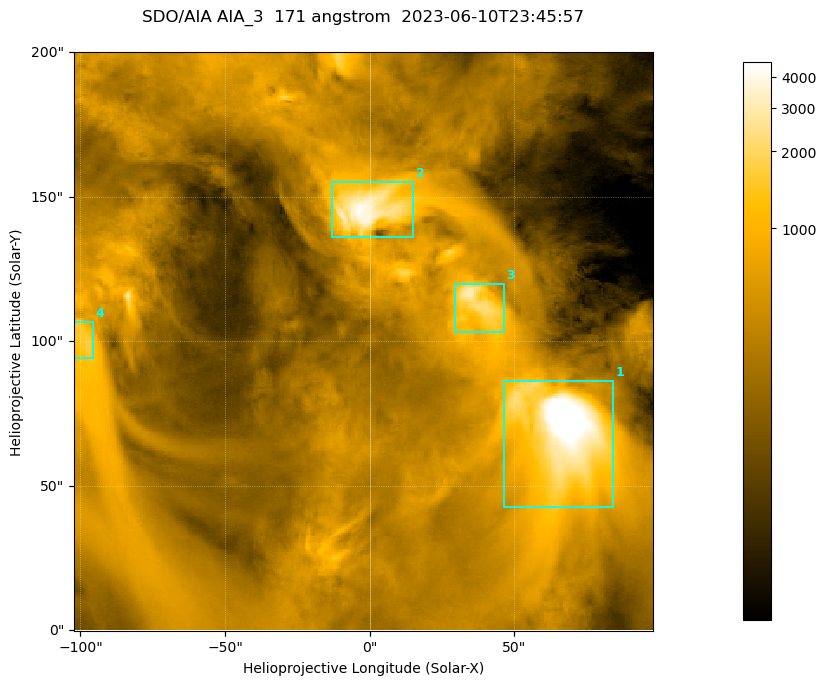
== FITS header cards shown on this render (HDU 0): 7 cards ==
TELESCOP= 'SDO/AIA '
INSTRUME= 'AIA_3   '
WAVELNTH=                  171
WAVEUNIT= 'angstrom'
DATE-OBS= '2023-06-10T23:45:57.351'
CTYPE1  = 'HPLN-TAN'
CTYPE2  = 'HPLT-TAN'

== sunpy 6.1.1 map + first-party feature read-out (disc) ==
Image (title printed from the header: SDO/AIA AIA_3  171 angstrom  2023-06-10T23:45:57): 334 x 334 px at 0.599 arcsec/px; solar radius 945 arcsec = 1577 px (partial field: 1.4% of the solar disc is inside the frame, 100% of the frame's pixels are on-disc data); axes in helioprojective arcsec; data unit not stated in the header (colour bar unlabelled)
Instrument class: DISC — disc imager (sunpy class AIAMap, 171 A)
Bright regions (active regions / flare kernels): reference = the on-disc median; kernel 3 px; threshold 5 sigma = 1063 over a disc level ~357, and >= 1.15x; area >= 111 px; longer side >= 4 px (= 2.4 arcsec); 4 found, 4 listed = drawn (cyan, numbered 1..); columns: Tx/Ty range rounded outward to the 2 arcsec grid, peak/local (2 s.f.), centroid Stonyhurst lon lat
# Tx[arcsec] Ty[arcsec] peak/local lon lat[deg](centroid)
1 46..84 42..86 19 +4 +5
2 -14..16 136..156 12 +0 +9
3 28..48 102..120 8.7 +2 +7
4 -104..-96 94..108 4.6 -6 +7